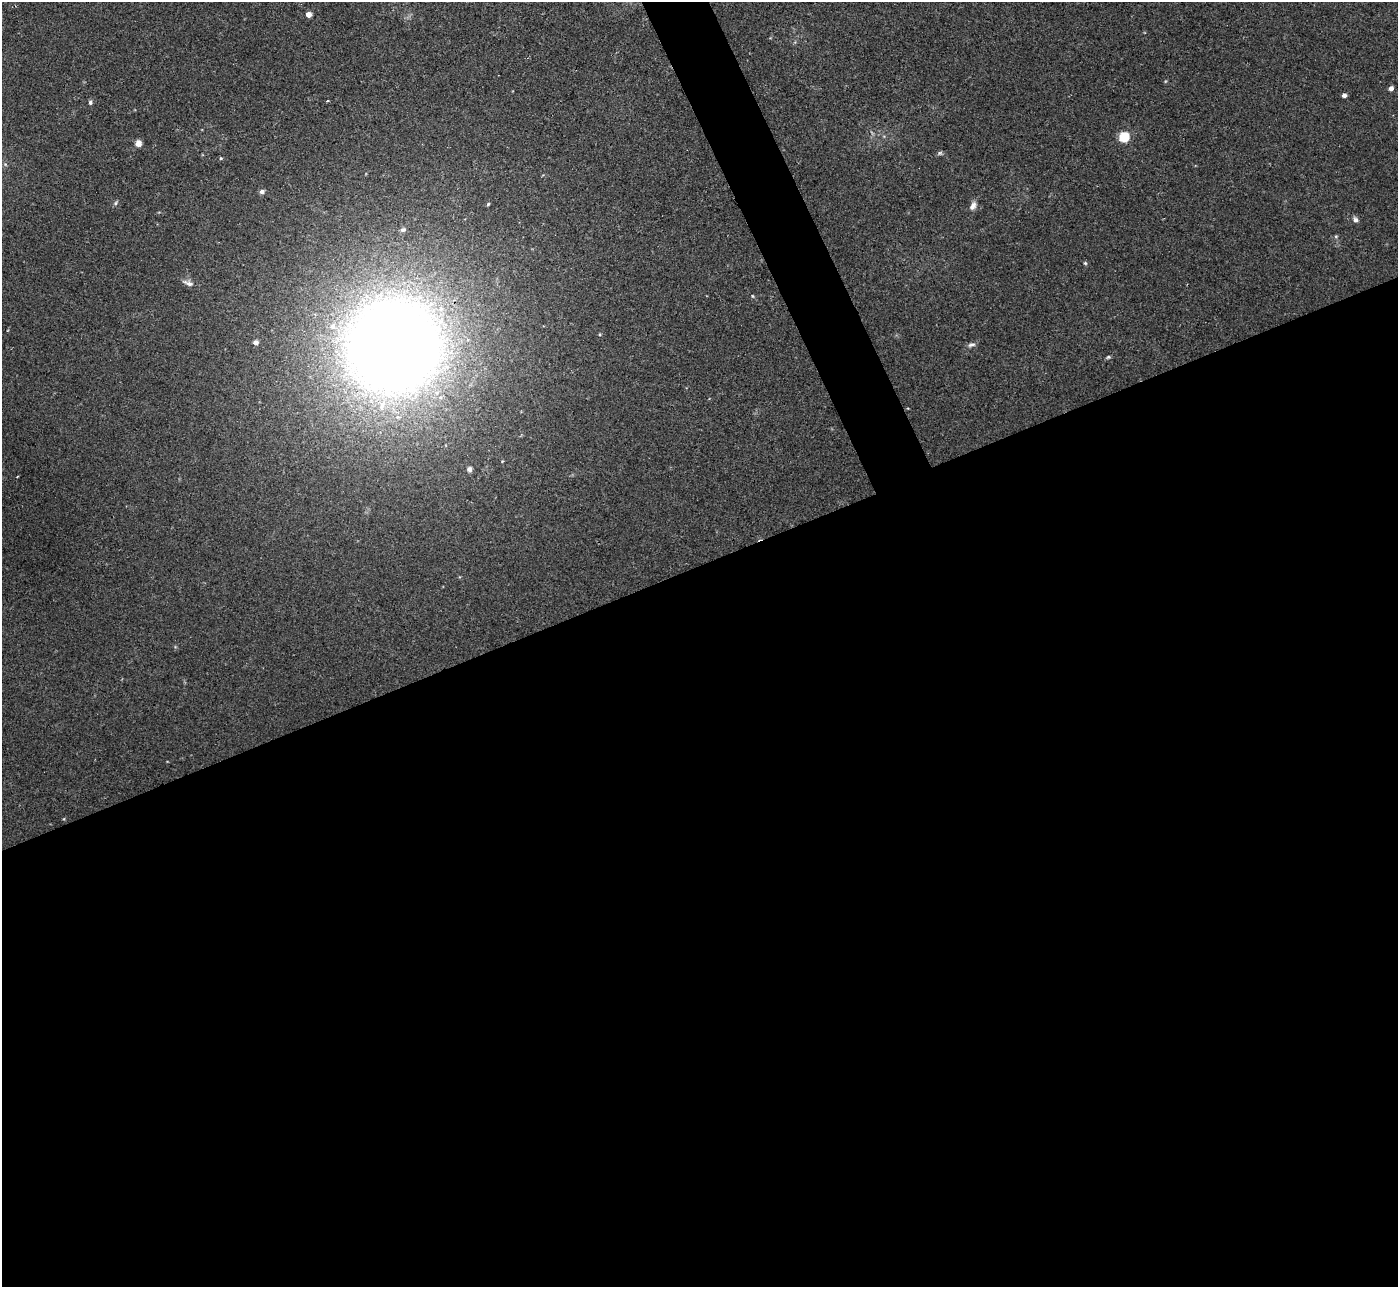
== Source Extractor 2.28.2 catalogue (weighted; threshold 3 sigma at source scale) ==
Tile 15 of 4 x 4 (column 3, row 4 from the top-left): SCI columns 2836-4231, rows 186-1470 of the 5657 x 5637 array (HDU 1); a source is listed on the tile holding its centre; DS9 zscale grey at full resolution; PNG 1400 x 1289 px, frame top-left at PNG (2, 2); no overlay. Shown black and unused: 58% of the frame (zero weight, under 2 of 3 exposures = <1% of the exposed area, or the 3 px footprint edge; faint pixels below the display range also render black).
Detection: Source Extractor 2.28.2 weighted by HDU 2 'WHT'; one run over the whole footprint, this tile lists its part. Background 0.0422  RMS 0.0074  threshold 0.0332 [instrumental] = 3 sigma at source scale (4.5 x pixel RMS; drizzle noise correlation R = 1.50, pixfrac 1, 0.05/0.05 arcsec/px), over >= 5 px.
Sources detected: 26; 2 inside a brighter listed object's ellipse — not listed separately; the other 24 listed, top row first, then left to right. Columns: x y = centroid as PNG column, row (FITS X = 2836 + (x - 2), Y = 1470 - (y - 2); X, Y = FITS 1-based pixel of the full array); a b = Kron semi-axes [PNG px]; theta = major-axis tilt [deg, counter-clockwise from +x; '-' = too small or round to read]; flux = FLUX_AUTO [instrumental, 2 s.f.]
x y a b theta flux
308 14 4 4 - 7.4
1391 88 4 4 - 3.6
1344 95 4 4 - 3.3
327 101 3 2 - 0.8
90 102 6 5 - 1.5
1124 137 6 5 - 47
138 143 7 7 - 4.4
940 153 7 5 -21 1.4
221 158 4 4 - 0.82
262 192 6 5 - 2.5
116 203 7 5 61 1.3
488 204 5 4 - 0.84
973 206 12 7 62 3.9
1355 220 7 6 - 2.5
403 230 7 5 17 1.5
1336 236 5 5 - 0.97
1085 263 5 5 - 0.99
188 283 16 6 -21 3.6
752 296 5 3 - 0.72
255 343 5 5 - 3.1
394 345 74 70 42 1400
971 345 11 6 15 2.4
1108 357 6 4 21 1.1
469 469 7 5 89 2.3